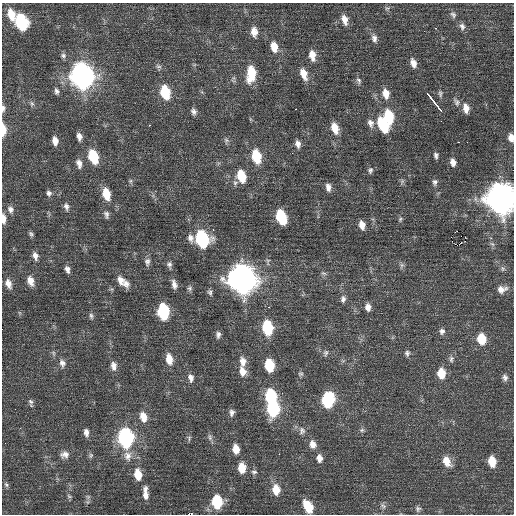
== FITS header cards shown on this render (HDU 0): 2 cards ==
NAXIS1  =                  512 / Axis length
NAXIS2  =                  512 / Axis length

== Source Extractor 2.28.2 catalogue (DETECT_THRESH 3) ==
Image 512 x 512 px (HDU 0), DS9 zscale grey, 1 PNG px = 1 image px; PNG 516 x 516 px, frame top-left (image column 1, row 512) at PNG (2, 3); no overlay
Background 0.205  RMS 0.87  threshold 2.62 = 3 sigma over >= 5 px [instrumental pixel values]
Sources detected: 144; all 144 listed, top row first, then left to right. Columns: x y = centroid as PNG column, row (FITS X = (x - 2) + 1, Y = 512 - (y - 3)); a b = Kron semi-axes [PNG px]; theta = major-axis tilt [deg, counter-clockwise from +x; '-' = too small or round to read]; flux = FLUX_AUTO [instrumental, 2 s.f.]
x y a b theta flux
387 8 7 5 -26 110
11 15 14 8 -74 950
453 15 9 7 -52 200
344 20 12 7 -74 480
21 22 12 8 -72 5000
462 26 10 7 -74 230
436 28 3 2 - 210
254 32 12 8 -84 520
374 38 11 7 -78 280
274 47 13 8 -77 680
312 55 11 7 -81 620
63 56 8 7 - 190
413 63 11 7 -72 400
158 66 9 5 -17 150
251 74 17 9 85 1800
303 74 15 8 -70 660
82 76 13 10 -75 39000
359 81 9 6 -71 170
57 91 9 6 -73 190
165 92 12 8 -75 2200
386 94 12 8 -78 610
440 94 9 5 -83 150
432 99 19 3 -52 2300
456 102 12 7 -64 230
32 104 8 6 -88 160
3 108 9 5 87 200
466 108 11 7 -80 500
296 109 3 2 - 130
193 111 9 7 -72 220
388 117 12 8 -77 2300
370 123 12 8 -70 320
149 125 3 3 - 79
383 125 15 8 -60 2300
335 128 13 8 -72 820
3 129 14 5 -89 750
79 136 10 6 -80 300
511 138 9 6 -80 430
226 140 9 6 -83 170
55 141 9 6 -80 450
458 142 3 2 - 130
298 144 11 7 -76 290
436 155 8 5 -84 160
256 156 13 8 -76 2100
93 157 12 8 -71 2300
453 162 9 6 -78 340
79 163 12 7 -78 350
370 170 8 6 75 160
241 176 12 8 -74 1500
130 181 6 5 - 110
402 181 8 5 66 130
435 182 8 7 - 200
235 183 8 7 - 170
328 187 10 7 -82 330
49 193 8 7 - 190
106 194 12 8 -74 1100
501 198 13 11 -81 94000
66 206 10 7 -78 240
10 209 11 8 -59 280
106 215 11 7 -77 210
281 217 11 7 -71 3200
3 219 11 5 -88 420
400 219 7 5 69 110
362 225 10 7 -78 500
213 229 3 2 - 380
456 231 3 2 - 110
31 234 7 5 -47 130
451 237 2 2 - 350
190 238 12 8 -73 330
202 239 11 8 -73 7800
461 243 3 2 - 39
455 244 2 2 - 28
492 244 7 4 -44 110
35 256 11 7 -73 330
147 262 10 8 86 250
169 265 10 7 -85 200
402 265 8 5 73 140
67 269 9 6 -72 260
503 269 7 6 - 130
324 273 8 5 -19 130
242 279 13 11 -73 73000
121 280 13 9 -62 500
30 281 12 8 -70 500
8 284 12 7 -70 450
126 284 10 8 -71 350
174 284 12 6 -76 320
190 288 8 6 67 150
502 289 13 9 14 420
210 292 8 6 -84 160
343 299 9 7 86 220
269 307 2 2 - 33
368 307 8 6 -81 330
163 312 11 7 -80 5100
91 316 8 6 -78 160
267 328 11 7 -81 3600
442 331 8 7 - 210
218 335 9 6 88 200
481 339 11 9 -78 1300
53 353 9 5 -68 130
326 353 8 6 77 150
407 353 8 7 - 170
169 359 13 8 -78 700
451 359 10 6 84 190
243 361 11 8 -85 460
62 363 11 8 -74 300
269 365 10 7 -82 2200
113 366 12 7 -83 360
242 371 12 9 -75 540
441 373 10 8 -87 1000
301 374 6 6 - 120
505 377 8 7 - 220
191 378 11 7 -80 300
271 396 10 8 -81 4100
328 400 10 8 84 5500
31 402 9 6 -68 160
273 409 11 8 -88 5600
232 413 9 7 82 230
143 417 12 8 -74 690
362 430 7 6 - 120
302 431 11 9 88 280
86 432 10 6 -83 290
210 437 10 6 -82 180
126 438 11 8 -82 12000
189 438 8 5 90 130
313 444 10 8 -72 440
236 449 9 7 -81 710
65 454 12 10 7 370
279 454 2 2 - 100
91 456 7 6 - 130
128 456 14 11 -86 540
319 458 10 8 -83 350
447 461 12 8 -60 710
492 461 9 7 -79 930
242 468 10 7 -85 960
254 472 9 5 -1 150
138 474 11 7 -82 1000
6 485 8 5 -50 130
276 490 12 8 -83 880
145 493 16 6 -87 470
69 496 7 5 -43 110
88 497 6 5 - 130
217 502 10 8 -86 2700
383 506 9 7 -42 190
308 507 12 7 -63 1400
418 509 8 8 - 170
At the frame edge (FLAGS 8, measured only in part): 5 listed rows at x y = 3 108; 3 129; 511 138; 501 198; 3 219